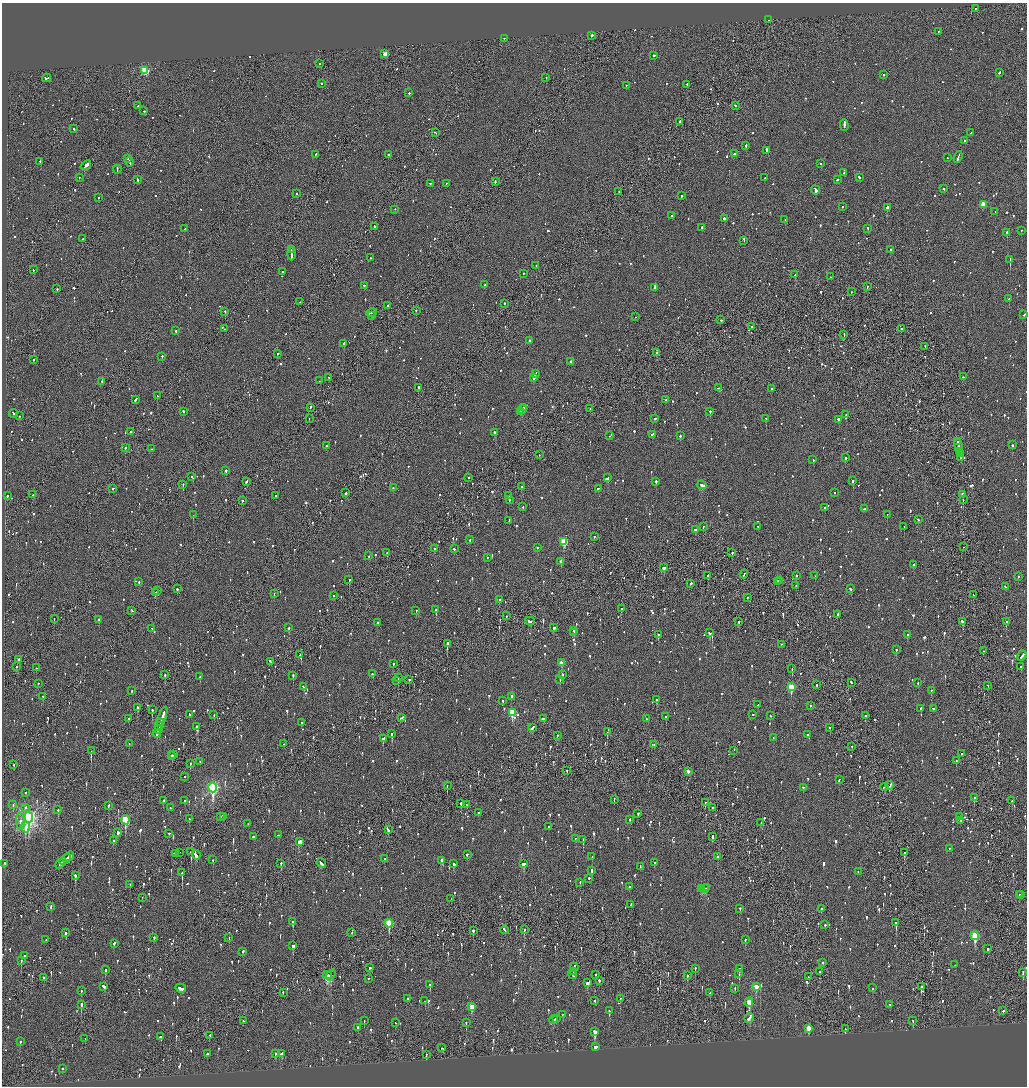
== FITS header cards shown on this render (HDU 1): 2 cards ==
NAXIS1  =                 2050
NAXIS2  =                 2168

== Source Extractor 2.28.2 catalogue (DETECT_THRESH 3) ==
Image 2050 x 2168 px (HDU 1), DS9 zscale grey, zoomed out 1/2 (1 PNG px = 2 x 2 image px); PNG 1029 x 1088 px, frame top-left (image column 2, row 2168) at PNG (2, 3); each listed source drawn as its Kron ellipse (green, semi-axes under 4 px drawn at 4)
Background -0.104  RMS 0.098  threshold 0.294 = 3 sigma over >= 5 px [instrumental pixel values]
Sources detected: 1794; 93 cannot appear on this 1/2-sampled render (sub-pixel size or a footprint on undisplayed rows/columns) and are neither listed nor drawn; of the other 1701, the 500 brightest by FLUX_AUTO listed and drawn (1201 fainter detections omitted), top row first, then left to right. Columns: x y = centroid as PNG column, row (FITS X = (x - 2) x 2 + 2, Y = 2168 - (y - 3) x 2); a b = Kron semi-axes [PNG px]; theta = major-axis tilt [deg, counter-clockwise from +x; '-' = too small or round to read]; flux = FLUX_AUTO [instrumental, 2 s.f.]
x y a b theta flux
975 9 2 2 - 73
769 20 2 2 - 290
939 32 2 1 - 68
591 36 3 2 - 230
504 39 2 2 - 75
385 54 3 2 - 300
654 56 2 2 - 660
319 64 2 2 - 99
145 71 3 3 - 1200
999 73 3 2 - 120
884 75 2 2 - 180
47 78 4 3 - 430
546 78 2 2 - 82
321 84 2 2 - 88
687 85 2 2 - 370
626 86 2 2 - 95
409 94 2 2 - 110
138 106 2 2 - 110
735 106 2 2 - 71
144 111 2 2 - 150
679 122 3 2 - 100
844 126 6 2 -88 280
74 129 2 2 - 420
435 133 2 2 - 120
971 133 2 2 - 80
965 141 2 2 - 130
746 146 3 2 - 140
766 151 3 2 - 310
734 154 2 2 - 200
316 155 2 2 - 230
388 155 2 2 - 720
958 157 6 2 69 280
948 158 2 2 - 63
127 159 2 2 - 150
40 162 2 2 - 150
129 162 4 2 - 190
821 164 2 2 - 83
86 166 6 2 36 1000
117 170 4 2 - 160
844 173 2 2 - 110
79 178 2 1 - 81
765 178 2 2 - 120
859 178 3 2 - 100
138 180 3 2 - 130
837 180 3 2 - 120
495 182 2 1 - 87
430 184 2 2 - 66
446 184 2 1 - 65
944 189 2 2 - 160
815 190 4 2 - 800
619 192 2 2 - 86
297 194 2 2 - 66
681 196 2 2 - 210
98 198 2 2 - 70
983 205 3 3 - 460
842 207 2 1 - 85
887 208 2 2 - 420
395 210 2 1 - 91
995 212 2 2 - 90
671 216 2 2 - 350
724 219 2 2 - 310
785 220 2 2 - 180
374 227 2 2 - 190
702 228 2 2 - 190
185 229 2 2 - 69
868 229 3 2 - 81
1021 231 2 1 - 200
1007 233 2 2 - 340
82 239 3 2 - 110
744 241 4 2 - 150
291 250 2 1 - 110
890 250 2 2 - 230
292 254 7 2 89 790
371 258 2 2 - 130
1010 260 2 2 - 3600
536 266 3 2 - 120
33 270 2 2 - 120
282 272 2 2 - 160
524 274 2 2 - 89
795 275 2 2 - 98
831 277 2 1 - 94
485 285 2 2 - 67
364 286 2 1 - 260
867 287 3 1 - 81
654 288 4 2 - 250
57 289 2 2 - 140
851 292 2 2 - 65
1009 299 2 2 - 240
300 302 2 1 - 66
504 304 2 2 - 250
388 306 2 2 - 280
416 311 2 2 - 69
225 312 2 2 - 100
372 313 5 2 - 310
1024 315 3 2 - 96
372 316 2 2 - 74
635 317 2 1 - 85
721 320 2 2 - 170
752 327 2 2 - 73
224 329 2 1 - 72
901 329 2 2 - 280
176 331 2 2 - 300
844 335 3 1 - 94
529 341 2 2 - 110
344 344 3 2 - 2300
925 347 2 2 - 100
656 353 2 2 - 160
277 354 2 1 - 450
162 357 2 2 - 220
34 360 2 2 - 100
570 362 2 2 - 510
535 374 4 2 - 140
963 377 4 2 - 130
329 378 2 2 - 81
534 378 4 2 - 200
319 381 2 2 - 69
102 382 2 2 - 110
418 388 2 2 - 340
719 388 4 2 - 150
771 389 2 2 - 120
157 396 2 1 - 85
135 400 4 2 - 93
665 400 2 2 - 76
310 408 3 1 - 140
524 408 2 2 - 140
590 409 2 1 - 120
523 410 3 2 - 150
183 412 2 2 - 93
520 412 3 2 - 130
710 412 2 2 - 430
14 414 4 2 - 150
846 415 2 2 - 80
20 416 2 2 - 120
309 419 2 1 - 86
655 419 3 2 - 120
766 419 2 2 - 190
838 420 3 2 - 110
131 432 2 2 - 140
495 433 3 2 - 300
652 435 3 2 - 73
609 436 2 1 - 84
680 436 2 2 - 180
957 442 2 1 - 180
1012 445 2 2 - 120
327 446 2 2 - 86
958 446 7 2 -80 430
125 448 2 2 - 290
152 449 2 2 - 93
960 452 2 2 - 130
960 454 3 2 - 310
539 455 2 1 - 100
846 458 2 2 - 120
961 458 3 2 - 230
813 460 2 2 - 180
226 471 2 2 - 400
191 477 2 2 - 130
469 478 2 2 - 85
607 478 3 2 - 210
853 481 2 2 - 260
246 482 3 2 - 110
656 482 2 2 - 240
183 485 2 1 - 210
702 485 4 2 - 260
521 487 2 2 - 120
393 488 2 2 - 85
113 489 3 2 - 120
598 489 2 2 - 65
345 493 3 2 - 110
835 493 2 2 - 92
33 495 3 3 - 170
963 495 2 2 - 120
7 496 2 2 - 130
276 496 2 2 - 150
509 496 2 2 - 67
509 500 2 2 - 97
963 500 2 1 - 79
242 501 2 2 - 160
523 507 2 2 - 90
825 508 2 2 - 81
864 509 3 2 - 110
193 515 2 2 - 97
887 515 2 2 - 150
918 520 2 2 - 73
509 521 3 2 - 160
703 527 2 2 - 99
758 527 2 2 - 87
904 527 2 2 - 68
696 530 3 2 - 160
594 537 2 2 - 130
470 540 2 2 - 79
564 542 3 3 - 940
964 547 2 1 - 180
537 548 2 2 - 92
435 549 2 2 - 140
454 549 2 2 - 81
387 553 2 2 - 92
732 553 2 2 - 200
369 556 2 2 - 200
488 558 2 1 - 93
561 562 3 2 - 140
914 565 3 2 - 87
664 568 3 2 - 130
744 574 5 1 - 310
708 576 2 2 - 120
796 576 2 2 - 110
815 576 2 1 - 74
1018 577 2 2 - 88
349 580 2 2 - 340
780 581 2 2 - 69
139 582 2 2 - 100
778 582 3 1 - 92
691 584 2 2 - 97
796 586 2 1 - 67
1005 587 3 2 - 120
177 589 2 2 - 79
850 589 3 2 - 120
157 591 3 1 - 280
155 593 4 2 - 320
274 594 2 2 - 130
973 595 3 2 - 200
333 596 2 2 - 67
747 598 2 2 - 65
500 600 2 2 - 63
621 609 2 2 - 180
436 610 2 2 - 310
132 611 3 2 - 98
416 611 2 2 - 110
838 615 3 2 - 140
506 616 2 1 - 64
54 619 2 1 - 87
99 620 2 2 - 270
530 622 5 2 - 160
739 622 2 2 - 120
963 622 3 2 - 150
1006 622 2 2 - 160
377 623 2 2 - 160
289 628 2 2 - 220
554 628 3 2 - 120
152 629 2 2 - 110
573 631 2 2 - 140
574 633 2 2 - 68
710 633 3 2 - 200
658 635 2 2 - 300
907 635 2 2 - 77
447 644 3 2 - 670
781 645 2 1 - 200
896 650 2 2 - 130
983 651 2 2 - 100
300 655 2 2 - 110
1022 656 5 2 - 200
19 660 2 2 - 1300
270 662 2 2 - 97
561 663 3 2 - 150
393 664 2 2 - 79
16 667 2 1 - 68
1021 667 2 2 - 100
36 668 2 2 - 250
792 669 2 2 - 140
372 674 2 2 - 110
165 675 2 1 - 220
563 675 2 2 - 87
293 676 3 2 - 160
200 677 2 2 - 98
398 678 2 2 - 110
409 680 2 2 - 270
560 680 2 2 - 80
396 681 2 2 - 360
851 683 3 2 - 110
918 683 2 2 - 130
38 684 2 2 - 66
816 685 2 2 - 160
988 686 2 2 - 72
304 687 4 2 - 220
791 687 4 3 - 870
132 691 2 2 - 67
931 691 2 2 - 230
43 697 2 2 - 63
511 697 3 2 - 110
657 700 3 2 - 110
503 701 2 2 - 75
758 705 2 2 - 94
811 706 2 2 - 66
137 708 3 2 - 290
921 709 3 2 - 100
933 709 3 2 - 130
152 710 2 2 - 210
512 713 3 3 - 760
189 715 3 2 - 77
214 715 2 2 - 70
753 715 2 2 - 110
770 716 2 2 - 70
865 716 2 2 - 180
666 717 2 2 - 70
402 718 3 2 - 87
129 719 2 2 - 87
161 719 13 2 70 720
543 719 4 2 - 110
646 719 2 2 - 140
160 723 3 2 - 220
302 723 2 2 - 260
159 727 4 2 - 200
197 727 3 2 - 370
532 728 4 2 - 270
830 728 2 2 - 310
158 730 3 2 - 160
607 732 2 1 - 140
157 734 4 2 - 150
392 734 3 2 - 340
807 735 2 2 - 93
557 736 2 1 - 130
773 738 2 2 - 110
383 739 3 2 - 260
129 744 2 2 - 62
284 744 2 1 - 81
653 745 3 2 - 78
852 747 2 2 - 76
91 751 3 1 - 290
734 751 2 2 - 84
962 754 2 2 - 63
174 755 2 2 - 360
172 756 2 2 - 290
956 761 2 2 - 84
200 762 2 2 - 130
190 764 2 2 - 160
14 765 2 2 - 63
567 771 3 1 - 240
688 772 3 2 - 88
185 777 2 2 - 86
839 780 3 2 - 110
447 786 3 1 - 140
890 786 4 2 - 290
213 788 5 3 - 3800
803 788 2 2 - 170
884 788 4 2 - 120
26 793 2 2 - 65
974 798 3 2 - 120
614 800 3 2 - 74
163 801 2 2 - 800
185 801 3 2 - 87
1012 801 2 2 - 120
705 803 2 1 - 94
461 804 2 2 - 260
13 805 2 2 - 150
467 805 2 2 - 69
108 806 3 2 - 160
25 808 3 2 - 80
170 808 2 2 - 83
712 808 2 2 - 270
58 810 2 2 - 110
478 813 2 2 - 110
638 814 2 2 - 67
221 817 3 2 - 140
224 817 2 2 - 110
960 817 2 2 - 85
29 818 5 4 - 8500
189 819 2 2 - 66
125 820 4 3 - 1400
629 820 2 2 - 78
960 821 2 2 - 64
20 822 9 3 -87 200
761 823 3 1 - 87
248 824 2 1 - 78
26 827 6 3 -80 470
548 827 2 2 - 63
388 830 2 1 - 270
118 833 3 2 - 140
169 834 2 2 - 190
278 835 3 2 - 90
253 837 2 2 - 120
712 837 3 2 - 230
575 839 2 2 - 73
583 840 3 2 - 240
113 841 2 2 - 300
299 842 4 2 - 600
949 849 2 2 - 63
191 852 3 1 - 550
180 853 2 1 - 210
904 853 3 2 - 140
176 854 2 2 - 84
196 855 4 2 - 260
467 855 2 2 - 470
69 857 5 2 - 180
592 857 2 2 - 90
717 857 2 2 - 90
384 859 2 2 - 180
65 860 6 2 40 270
213 860 2 2 - 140
442 861 3 2 - 190
654 863 2 2 - 83
5 864 2 2 - 64
60 864 5 2 - 170
281 864 3 2 - 210
321 864 5 2 - 210
454 864 3 2 - 150
523 864 4 3 - 260
640 867 3 2 - 80
591 871 3 2 - 110
858 872 2 1 - 66
182 873 3 2 - 460
75 876 3 2 - 450
589 879 2 2 - 290
580 883 3 2 - 85
130 885 2 2 - 99
629 887 2 2 - 67
707 888 2 2 - 100
702 889 4 2 - 120
705 889 4 3 - 130
1019 895 2 1 - 230
1021 895 2 1 - 120
142 898 2 1 - 200
451 899 2 1 - 70
631 905 3 2 - 76
51 907 3 2 - 82
740 909 2 2 - 74
821 909 2 2 - 84
293 922 3 2 - 220
896 923 3 2 - 460
389 924 4 3 - 1100
825 925 2 2 - 180
505 930 4 2 - 200
524 930 3 2 - 150
473 931 2 2 - 840
66 933 3 2 - 100
352 933 2 2 - 95
975 936 4 3 - 1200
154 938 3 2 - 67
229 938 2 1 - 71
46 940 2 2 - 67
745 940 2 2 - 200
114 944 2 2 - 530
293 946 3 2 - 340
988 949 3 2 - 84
243 952 2 2 - 65
25 956 3 2 - 130
21 961 2 2 - 120
823 963 2 1 - 140
955 965 2 1 - 68
370 968 3 2 - 120
574 968 4 2 - 190
695 969 2 1 - 95
739 969 2 2 - 93
105 970 2 2 - 140
573 972 4 2 - 180
820 972 2 2 - 66
1023 973 2 2 - 64
739 974 2 2 - 92
572 975 5 2 - 140
595 975 2 2 - 240
327 976 4 2 - 630
331 976 6 3 56 420
687 976 2 2 - 240
809 977 2 2 - 86
44 978 3 2 - 87
368 979 2 2 - 68
599 981 2 2 - 690
588 983 4 2 - 190
430 985 3 2 - 260
104 987 4 2 - 150
756 987 3 3 - 290
921 987 3 2 - 120
872 988 2 2 - 82
181 989 5 3 - 210
735 989 2 2 - 66
81 991 2 2 - 98
283 993 2 2 - 64
710 993 3 2 - 200
407 999 2 2 - 160
620 999 3 2 - 110
425 1001 2 2 - 63
595 1001 2 2 - 130
749 1003 4 3 - 380
81 1005 3 2 - 320
890 1005 2 2 - 72
472 1007 4 2 - 360
609 1011 3 2 - 150
1003 1011 2 2 - 72
562 1015 2 1 - 120
749 1018 5 2 - 160
556 1019 3 1 - 160
553 1020 4 2 - 250
243 1021 2 2 - 68
364 1021 2 1 - 63
913 1021 3 1 - 66
395 1023 2 1 - 140
466 1023 3 2 - 100
358 1028 2 2 - 290
808 1029 4 2 - 300
845 1029 3 1 - 100
595 1032 4 2 - 470
210 1036 3 1 - 170
160 1037 3 2 - 89
85 1039 2 1 - 71
20 1042 2 2 - 77
595 1047 4 2 - 110
442 1048 3 2 - 69
281 1053 4 2 - 130
207 1054 2 2 - 78
275 1054 2 2 - 70
426 1055 2 1 - 68
62 1069 2 2 - 150
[1201 fainter detections neither listed nor drawn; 93 sub-pixel or undisplayed-footprint detections neither listed nor drawn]